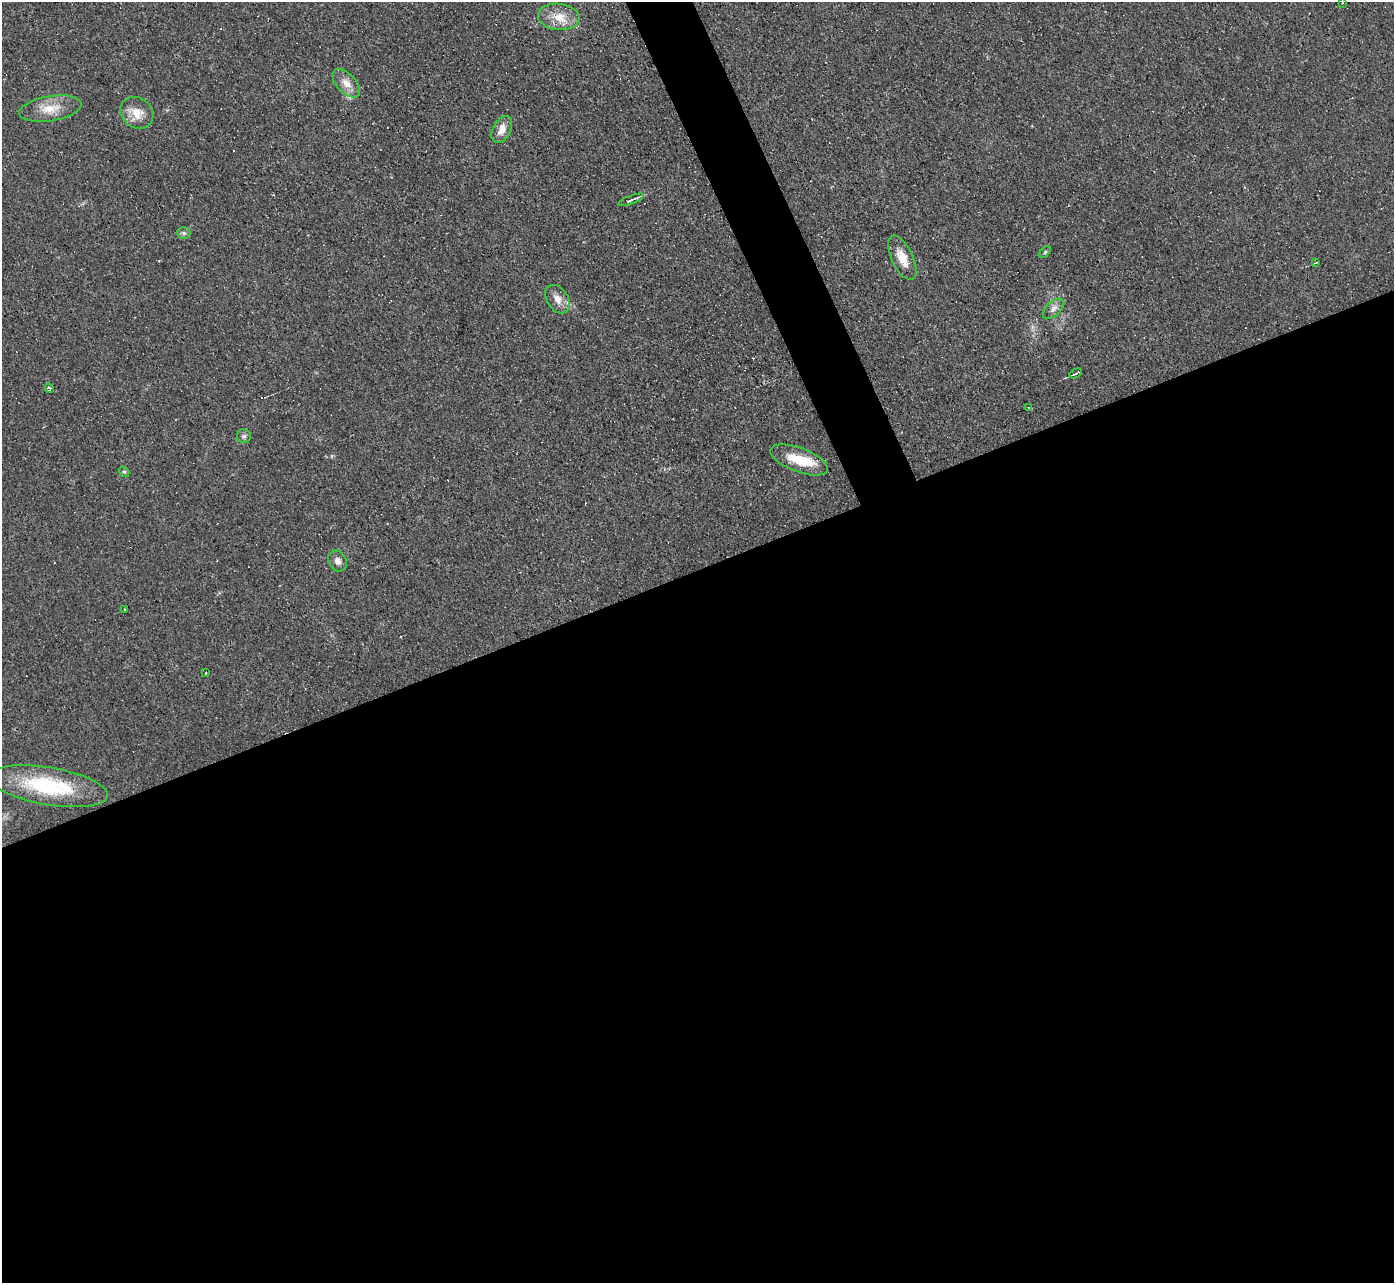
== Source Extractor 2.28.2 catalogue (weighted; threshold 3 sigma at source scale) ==
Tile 15 of 4 x 4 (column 3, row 4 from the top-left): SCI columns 2783-4174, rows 150-1430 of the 5565 x 5552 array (HDU 1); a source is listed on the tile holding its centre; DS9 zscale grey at full resolution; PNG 1396 x 1285 px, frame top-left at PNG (2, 2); each listed source drawn as its Kron ellipse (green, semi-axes under 4 px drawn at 4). Shown black and unused: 58% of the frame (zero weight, under 3 of 4 exposures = <1% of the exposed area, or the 3 px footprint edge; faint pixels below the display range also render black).
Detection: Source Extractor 2.28.2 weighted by HDU 2 'WHT'; one run over the whole footprint, this tile lists its part. Background 0.0568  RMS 0.005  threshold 0.0223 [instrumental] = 3 sigma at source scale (4.5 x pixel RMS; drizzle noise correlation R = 1.50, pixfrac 1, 0.05/0.05 arcsec/px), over >= 5 px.
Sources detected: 30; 1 inside a brighter object's white glare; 6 cosmic-ray / hot-pixel residue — neither listed nor drawn; the other 23 listed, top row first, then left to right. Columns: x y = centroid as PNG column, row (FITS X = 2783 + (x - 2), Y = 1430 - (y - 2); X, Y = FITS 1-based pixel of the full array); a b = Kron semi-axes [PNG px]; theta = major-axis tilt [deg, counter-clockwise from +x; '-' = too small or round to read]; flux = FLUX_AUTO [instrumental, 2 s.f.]
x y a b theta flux
1342 3 3 2 - 0.44
559 17 21 13 -5 9
346 83 17 9 -46 5
50 109 31 12 9 9.6
137 113 17 15 -37 7.6
502 129 14 9 63 4.5
631 200 13 3 21 2.4
184 233 7 5 0 1
1045 252 7 4 46 0.77
902 258 24 10 -65 7.8
1316 263 4 2 - 0.41
558 299 15 10 -56 4.3
1053 309 13 7 42 2.6
1076 373 7 2 27 1
49 388 5 3 - 2.3
1028 408 3 3 - 19
244 436 7 7 - 1.3
799 460 30 12 -20 14
124 472 5 4 - 0.73
338 561 11 8 -61 2.6
125 609 3 2 - 0.92
206 673 3 2 - 0.42
49 786 60 18 -10 39
Isophote crosses this tile's border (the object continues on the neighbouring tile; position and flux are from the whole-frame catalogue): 1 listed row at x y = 1342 3